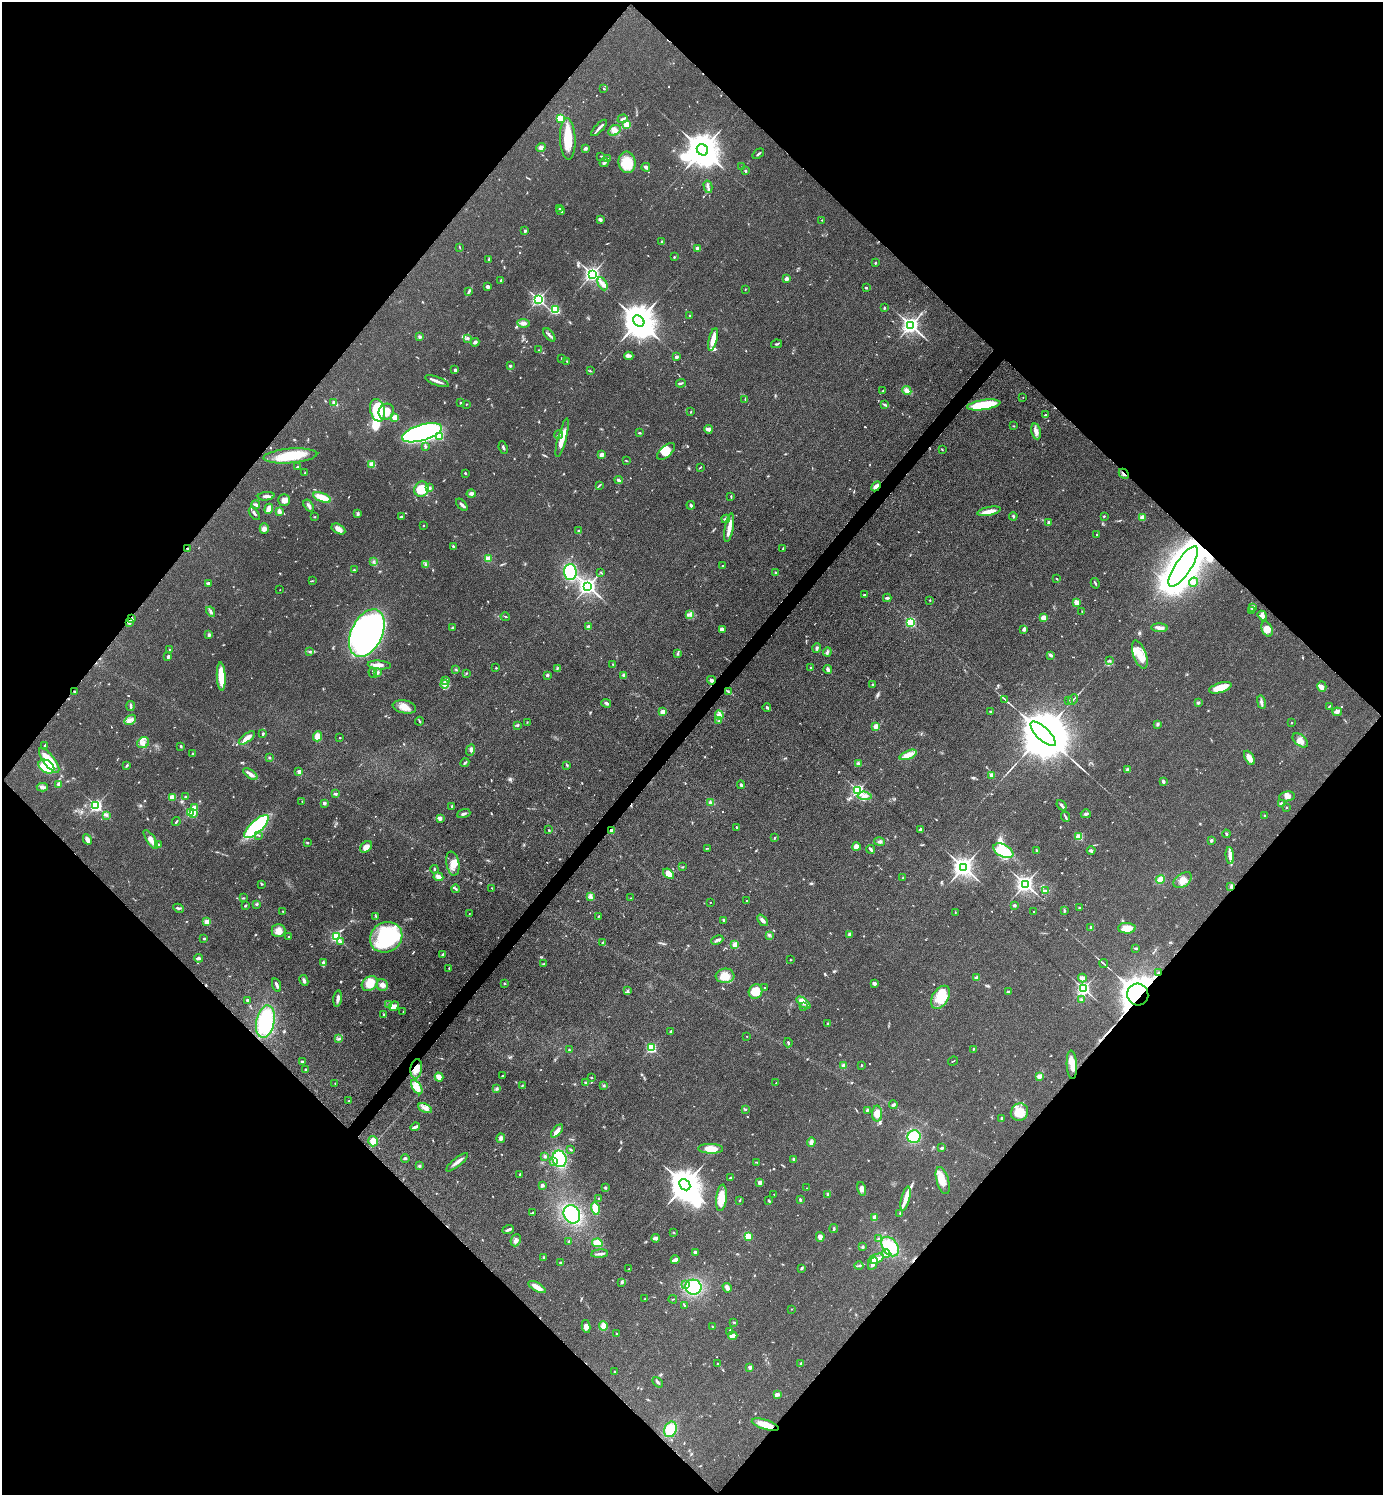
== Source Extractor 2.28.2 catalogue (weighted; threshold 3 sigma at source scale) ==
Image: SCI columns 299-5819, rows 3-5972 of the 5976 x 5974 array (HDU 1 of 3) = the unmasked area's bounding box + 8 px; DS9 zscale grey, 4 x 4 block average (1 PNG px = mean of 4 x 4 image px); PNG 1385 x 1497 px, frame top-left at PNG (2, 2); each listed source drawn as its Kron ellipse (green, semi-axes under 4 px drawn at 4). Shown black and unused: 51% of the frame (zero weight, under 3 of 4 exposures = <1% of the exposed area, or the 3 px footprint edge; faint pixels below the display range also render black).
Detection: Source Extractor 2.28.2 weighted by HDU 2 'WHT'. Background 0.0799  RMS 0.0063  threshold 0.0285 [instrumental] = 3 sigma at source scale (4.5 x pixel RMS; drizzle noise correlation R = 1.50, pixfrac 1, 0.05/0.05 arcsec/px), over >= 5 px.
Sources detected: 779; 3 too faint to see at this stretch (4 x 4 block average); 10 inside a brighter object's white glare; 6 cosmic-ray / hot-pixel residue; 1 long thin detection or spike segment (spike, bleed or trail) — neither listed nor drawn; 8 coinciding with a brighter row at this scale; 42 inside a brighter listed object's ellipse — not listed separately; of the other 709, all 500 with FLUX_AUTO >= 1.97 (the completeness limit of this list) listed and drawn (209 fainter detections not listed), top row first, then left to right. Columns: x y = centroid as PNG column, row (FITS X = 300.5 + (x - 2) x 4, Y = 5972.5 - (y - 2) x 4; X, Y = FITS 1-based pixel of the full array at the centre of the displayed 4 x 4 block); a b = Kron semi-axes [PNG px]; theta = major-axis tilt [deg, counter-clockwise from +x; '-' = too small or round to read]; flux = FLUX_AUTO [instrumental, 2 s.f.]
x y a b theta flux
604 89 2 2 - 2.9
561 118 2 2 - 250
623 119 5 2 - 6.4
627 125 2 2 - 170
599 128 10 2 47 13
614 130 6 5 - 18
568 139 20 7 -88 110
541 148 5 4 - 11
585 148 3 2 - 10
702 150 6 5 - 10000
758 154 6 2 38 6
601 156 3 2 - 2.2
608 158 2 2 - 5
627 162 11 8 -84 88
604 163 5 2 - 7.6
646 167 4 3 - 9.2
742 167 2 2 - 5.2
746 171 2 2 - 4.3
708 187 6 2 -76 8.6
560 209 2 2 - 6.5
561 211 4 2 - 5.6
600 219 4 3 - 7.9
822 220 2 2 - 3.2
525 231 2 2 - 22
662 242 2 2 - 26
459 247 2 2 - 2
697 248 2 2 - 39
674 257 2 2 - 8.4
489 259 3 2 - 4.2
875 263 2 2 - 4.6
592 274 2 2 - 1500
786 279 2 2 - 45
501 280 2 2 - 17
602 284 7 4 -63 18
487 287 3 3 - 8.7
866 288 2 2 - 5.4
745 289 2 2 - 2.4
469 291 3 2 - 4.5
538 299 2 2 - 990
884 308 3 2 - 3.5
555 309 2 2 - 330
690 316 2 2 - 18
639 321 6 5 - 12000
523 323 6 4 -6 15
911 325 3 3 - 1900
549 335 8 2 -51 8.2
420 337 3 3 - 5.9
468 338 3 2 - 5.9
713 339 11 4 77 45
475 342 4 3 - 7.5
776 344 6 2 10 5.4
539 350 2 2 - 3.7
629 356 4 2 - 7.8
676 357 2 2 - 23
561 358 2 2 - 4.5
567 361 2 2 - 2.1
510 366 3 2 - 3.8
455 370 2 2 - 28
590 371 4 2 - 3.2
437 381 12 2 -20 18
681 383 5 2 - 5.4
883 391 2 2 - 2.2
907 391 5 3 - 23
1023 397 2 2 - 2.8
745 399 2 2 - 2.6
334 402 3 3 - 7.5
461 403 3 2 - 7.1
466 404 2 2 - 2.4
885 405 4 2 - 5.6
984 405 17 5 9 160
378 410 11 7 -75 150
386 412 8 7 - 40
691 412 2 2 - 2.5
1045 415 4 2 - 3.9
395 418 2 2 - 160
1013 426 2 2 - 2.5
709 429 4 2 - 19
1036 431 8 5 -79 21
422 433 21 8 16 1200
640 433 3 2 - 3.8
559 435 4 2 - 4.7
440 437 2 2 - 160
562 438 20 4 75 49
425 446 3 2 - 5.3
503 447 6 2 -67 6.4
942 449 3 2 - 2.3
666 451 11 5 41 42
601 455 2 2 - 60
290 456 27 7 4 130
626 460 2 2 - 2.2
372 464 2 2 - 170
297 467 3 2 - 3.7
700 467 4 2 - 2.8
305 473 2 2 - 2.9
465 473 2 2 - 6
1124 474 6 2 -46 11
619 480 4 2 - 7
599 485 4 2 - 4.2
876 486 6 3 45 18
429 488 2 2 - 39
422 489 8 7 - 88
471 494 4 3 - 7.5
266 496 8 3 5 12
731 496 2 2 - 2.8
322 498 9 3 -20 75
284 500 6 5 - 19
256 505 4 2 - 10
309 505 7 3 -55 10
462 505 7 3 -47 9.3
691 505 4 2 - 7.2
269 509 5 4 - 25
279 511 4 3 - 14
989 511 12 3 12 40
254 514 7 2 -51 7.6
358 514 3 2 - 4.7
402 516 2 2 - 2.6
1013 516 4 2 - 4.5
1104 516 2 2 - 3.6
315 517 2 2 - 2.3
1143 517 2 2 - 120
726 519 4 3 - 6.8
1048 522 4 2 - 4.8
423 526 2 2 - 2.5
729 527 15 3 80 36
264 529 5 4 - 14
338 529 7 4 -29 24
579 531 3 2 - 5.3
1097 535 2 2 - 9.6
453 546 3 2 - 3.3
187 549 2 2 - 3.5
783 549 3 2 - 3.6
488 559 2 2 - 140
373 561 2 2 - 2
426 564 3 2 - 5.4
723 566 3 2 - 2.4
1183 567 24 8 57 2400
354 570 3 2 - 2.8
570 572 8 6 -88 210
601 572 3 2 - 2.5
776 573 2 2 - 2.5
1056 578 3 2 - 2.7
312 581 3 2 - 2.4
1194 582 5 4 - 8.4
208 583 3 2 - 12
1095 583 5 2 - 5.3
588 586 3 3 - 1900
280 590 2 2 - 2.4
864 595 2 2 - 8.1
887 598 4 2 - 9
930 600 2 2 - 5.2
1077 602 2 2 - 110
1253 607 3 3 - 17
1252 610 3 2 - 2.6
211 612 5 2 - 9.5
1082 612 3 2 - 2.5
690 614 3 3 - 8.6
1262 615 5 4 - 13
505 616 5 2 - 3.2
1044 618 4 4 - 20
131 619 4 3 - 6.9
129 622 2 2 - 11
911 622 2 2 - 460
588 627 2 2 - 56
453 628 2 2 - 22
1160 628 8 3 -4 22
722 629 4 3 - 6.3
1024 629 3 2 - 11
1267 629 8 5 -66 37
367 633 25 15 64 1600
209 635 2 2 - 30
817 648 5 3 - 7.6
170 650 2 2 - 5.5
310 651 3 2 - 3.8
827 652 4 3 - 7.3
678 653 3 2 - 4.5
1140 654 14 6 -70 57
1051 655 4 2 - 12
168 657 4 2 - 7.9
1109 661 3 2 - 3
613 664 2 2 - 3.1
379 665 11 4 -5 22
496 668 2 2 - 6.1
811 668 2 2 - 18
456 669 3 2 - 3.5
557 669 2 2 - 2.2
828 670 4 3 - 12
378 672 3 2 - 7.8
373 673 5 2 - 5.3
466 673 2 2 - 2.4
547 675 2 2 - 23
624 675 2 2 - 61
221 677 14 4 -87 84
446 680 3 2 - 3.8
711 680 4 2 - 12
444 684 4 3 - 11
872 684 2 2 - 5.1
1322 686 5 4 - 12
1220 688 11 5 17 70
75 691 3 2 - 3.5
729 692 4 2 - 5.4
1004 699 3 2 - 2.2
1068 700 2 2 - 4.6
1073 700 6 2 48 5.8
1261 702 7 3 -80 12
606 703 5 3 - 8.9
1198 703 2 2 - 20
130 706 5 2 - 8.3
1329 706 4 2 - 3.9
404 707 12 6 -10 37
767 707 4 2 - 5.2
662 712 2 2 - 88
990 712 3 2 - 2.6
1337 712 5 3 - 14
719 715 4 3 - 11
130 720 6 3 36 13
719 720 4 2 - 3.8
419 721 4 2 - 4.6
527 722 2 2 - 2
1292 723 2 2 - 5.1
1157 724 3 3 - 5.3
518 725 2 2 - 3.1
876 726 2 2 - 93
263 734 3 2 - 3.8
1043 734 16 6 -44 48000
318 736 5 4 - 29
247 738 9 4 37 30
340 738 2 2 - 7.3
1300 740 9 5 -39 26
143 743 6 5 - 21
45 746 3 2 - 5
181 746 2 2 - 3.7
471 750 6 4 66 12
193 753 2 2 - 4
908 755 9 3 21 52
269 758 3 2 - 3.2
1249 758 8 4 -62 23
49 760 15 5 -52 82
465 763 4 2 - 5.7
858 763 3 2 - 8.6
567 765 3 2 - 4
127 766 3 2 - 4.1
46 767 8 6 -33 96
1128 770 2 2 - 56
299 772 2 2 - 58
250 774 8 2 -36 22
991 775 2 2 - 73
1163 782 2 2 - 12
58 784 3 2 - 15
741 785 4 3 - 5.7
42 787 5 3 - 14
858 791 2 2 - 800
335 794 4 3 - 6.5
865 796 7 4 -5 19
1287 796 8 5 9 18
172 797 3 3 - 28
185 797 2 2 - 4.1
302 801 2 2 - 2.1
324 803 2 2 - 32
711 803 3 3 - 9.5
1281 804 2 2 - 64
1062 805 6 2 -51 7.6
96 806 2 2 - 870
452 806 2 2 - 12
1287 807 2 2 - 6.8
194 808 2 2 - 83
191 813 2 2 - 270
194 813 2 2 - 13
464 814 7 2 19 10
1086 814 5 2 - 6.8
106 815 2 2 - 2.5
1265 816 2 2 - 4.3
1065 817 5 2 - 5.3
440 818 4 3 - 13
176 822 4 2 - 3.9
256 827 16 6 43 290
737 827 3 2 - 2.9
921 829 3 2 - 7.8
549 830 3 2 - 2.3
611 831 2 2 - 36
1226 834 4 2 - 4.4
258 835 4 2 - 3.6
1079 837 2 2 - 190
775 838 2 2 - 3.8
151 839 11 4 -56 36
87 840 5 3 - 19
1211 841 2 2 - 26
880 842 5 3 - 9.1
308 843 3 2 - 3.4
158 845 3 3 - 4.8
366 847 7 5 37 20
856 847 4 4 - 29
707 848 4 2 - 3.3
871 849 5 2 - 8.6
1003 851 11 6 -27 160
1037 851 4 2 - 6.1
1091 851 4 3 - 7.2
1230 856 8 3 -84 19
453 864 12 6 -79 33
682 867 3 2 - 2.3
963 867 3 3 - 3000
434 869 4 2 - 3.6
668 874 6 4 -39 35
438 877 5 3 - 19
903 878 2 2 - 3.9
1160 879 4 3 - 26
1183 880 10 6 36 35
262 884 3 2 - 3.3
1025 884 3 2 - 1800
1231 887 3 2 - 4.3
492 888 2 2 - 3.2
456 889 4 2 - 4.7
1045 891 2 2 - 3
590 897 4 3 - 8
243 898 3 2 - 2.7
631 898 2 2 - 2.1
747 901 2 2 - 3.8
710 903 2 2 - 4.1
256 904 3 2 - 5.4
1014 905 2 2 - 24
245 906 3 2 - 3.4
1079 907 2 2 - 4.1
178 908 5 2 - 6
283 911 2 2 - 2.5
1034 911 2 2 - 4.1
1064 911 4 2 - 4.4
955 912 2 2 - 2.2
469 914 2 2 - 2
599 916 3 2 - 2.5
376 917 4 2 - 4.3
724 920 3 2 - 6
762 920 6 3 -49 12
207 922 2 2 - 110
1091 927 3 2 - 3.2
1127 928 9 5 -1 45
278 931 7 6 - 28
850 934 3 2 - 4.5
769 935 4 2 - 5
289 937 2 2 - 3.3
336 937 2 2 - 550
386 937 17 14 31 390
204 939 2 2 - 5.8
717 940 6 2 24 7.9
340 942 2 2 - 7.3
603 942 4 2 - 3.8
735 945 2 2 - 140
1136 948 3 2 - 6.3
443 954 3 2 - 6.6
199 958 4 2 - 9.2
790 960 2 2 - 2.1
323 963 3 3 - 10
543 964 3 2 - 3.4
1104 964 4 2 - 4.2
449 968 2 2 - 2.6
1158 973 3 2 - 4.7
725 976 9 7 4 45
977 978 2 2 - 69
1082 978 4 4 - 9.3
304 980 6 3 -63 10
874 983 3 3 - 10
370 984 9 6 39 63
504 984 2 2 - 3.3
277 985 7 3 -72 9.7
382 985 6 5 - 19
764 988 2 2 - 3.7
1083 989 2 2 - 990
628 990 2 2 - 2.7
756 991 7 7 - 74
1008 992 2 2 - 19
1138 995 11 10 - 5900
940 997 12 8 58 85
338 999 8 3 83 15
1081 999 2 2 - 2.7
247 1000 2 2 - 14
803 1003 8 3 -39 20
389 1004 3 2 - 5.1
394 1006 5 4 - 29
803 1007 3 2 - 2.2
403 1012 2 2 - 2.4
384 1015 4 2 - 3.8
265 1022 16 9 78 270
828 1024 3 2 - 4.5
671 1032 3 2 - 12
747 1036 2 2 - 2.8
339 1038 2 2 - 3.5
788 1043 4 2 - 4
651 1048 2 2 - 480
973 1049 3 2 - 2.2
569 1050 2 2 - 3.8
302 1061 3 2 - 4.3
953 1061 5 2 - 2.2
862 1065 2 2 - 7.9
1072 1065 14 5 -87 40
844 1066 3 2 - 28
305 1069 2 2 - 2.8
416 1069 10 5 82 44
502 1076 2 2 - 2.9
1039 1076 2 2 - 94
439 1077 4 3 - 28
591 1078 3 2 - 2.8
585 1082 2 2 - 2.3
335 1083 3 2 - 2.2
776 1083 3 2 - 2.5
522 1086 2 2 - 2.7
604 1086 3 2 - 4.5
417 1087 8 3 -57 19
496 1089 3 2 - 6.4
349 1101 2 2 - 3.9
893 1105 4 3 - 6.2
425 1108 7 4 -27 16
746 1109 3 2 - 2.9
867 1110 3 2 - 7
1019 1112 9 8 - 61
877 1114 8 5 -89 38
1002 1118 3 2 - 7.2
415 1127 5 2 - 12
557 1131 8 3 48 21
914 1137 6 6 - 120
501 1138 4 4 - 10
373 1141 5 4 - 31
811 1142 5 3 - 12
942 1148 3 2 - 6.2
710 1149 12 5 -1 49
571 1150 3 2 - 4.6
545 1156 3 2 - 5.1
405 1158 4 3 - 5.2
560 1159 8 7 - 230
794 1159 3 2 - 5.5
553 1161 2 2 - 32
457 1162 13 3 39 18
756 1162 3 2 - 2.7
419 1166 3 2 - 4.2
520 1174 3 2 - 3
731 1178 4 3 - 11
943 1180 14 6 -74 40
760 1182 2 2 - 53
542 1185 2 2 - 12
685 1185 6 4 -45 11000
605 1188 3 3 - 4.5
806 1188 2 2 - 2.1
862 1189 7 4 -77 19
774 1194 2 2 - 2.2
828 1195 3 3 - 9.1
599 1198 2 2 - 15
721 1198 13 5 83 69
905 1199 12 4 77 32
740 1200 3 2 - 2.7
800 1200 3 2 - 6
769 1201 3 2 - 3.4
595 1209 6 3 -76 59
532 1213 4 2 - 4.5
900 1213 3 2 - 2.1
572 1214 9 8 - 270
874 1218 4 2 - 20
834 1228 4 2 - 4.8
508 1230 6 2 21 10
674 1232 2 2 - 2.3
748 1236 2 2 - 70
820 1237 5 4 - 15
656 1238 4 3 - 12
878 1238 2 2 - 2.3
516 1240 6 5 - 14
569 1242 2 2 - 11
597 1243 5 4 - 42
862 1247 3 3 - 5
890 1247 11 7 -54 120
695 1253 2 2 - 39
886 1253 4 3 - 10
600 1254 8 3 4 11
544 1257 2 2 - 5
876 1259 8 4 19 24
675 1260 4 2 - 28
560 1262 2 2 - 2.7
873 1264 6 3 62 21
859 1266 4 2 - 4.9
801 1268 2 2 - 17
629 1269 3 2 - 3.7
622 1283 2 2 - 3.6
685 1285 4 2 - 6.3
537 1287 9 3 -30 39
693 1287 8 7 - 200
727 1288 5 3 - 15
645 1299 2 2 - 2
673 1299 4 2 - 2.5
684 1305 3 2 - 3
791 1309 2 2 - 2.1
734 1322 3 2 - 2.9
586 1326 6 4 -78 17
603 1326 5 3 - 43
712 1327 2 2 - 2.4
730 1331 3 2 - 2.9
617 1334 4 2 - 3
733 1335 4 3 - 12
717 1364 2 2 - 2.1
800 1364 2 2 - 2.8
750 1367 2 2 - 43
614 1371 2 2 - 8.7
658 1382 6 2 -47 7.6
778 1395 3 2 - 6.7
765 1425 14 5 -17 53
671 1429 8 6 66 80
Overlapping masked pixels (flux is a lower limit): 9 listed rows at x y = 1124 474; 876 486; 187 549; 131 619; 129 622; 611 831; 1158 973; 1138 995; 416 1069
Diffuse or blended objects may show on this block-average render without a row.